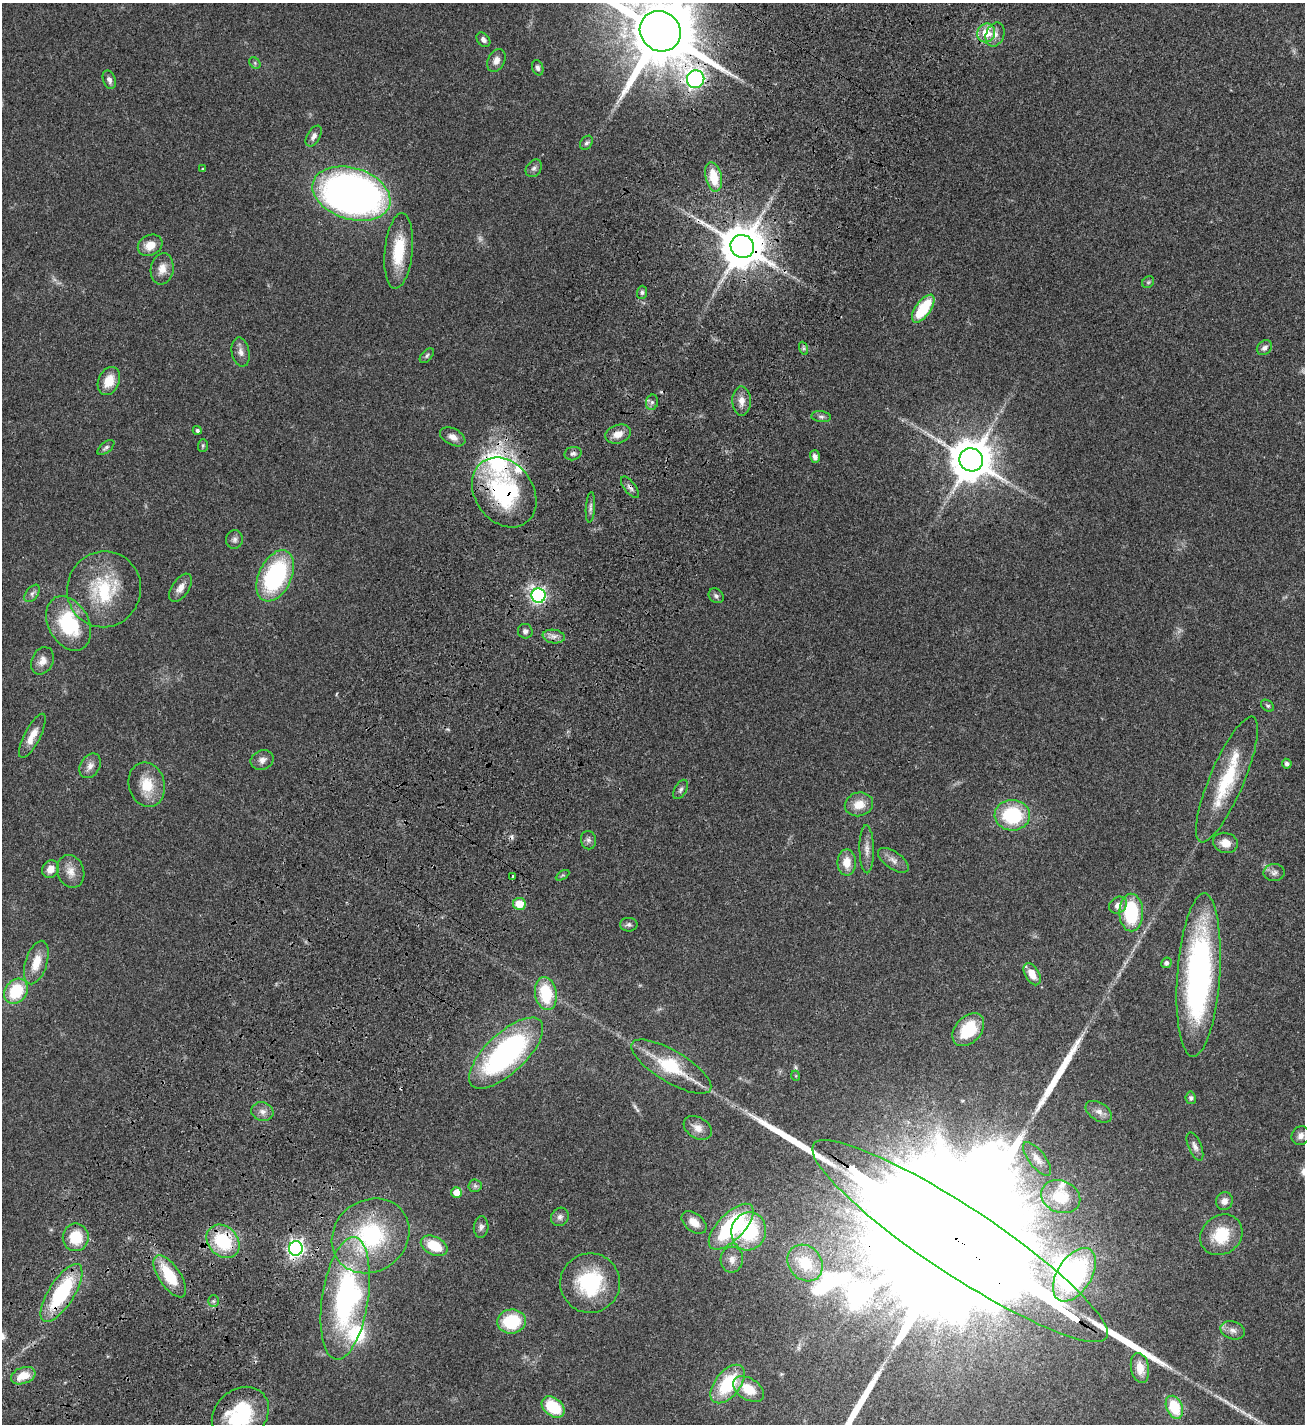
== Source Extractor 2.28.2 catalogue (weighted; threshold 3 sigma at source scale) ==
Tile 7 of 4 x 4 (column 3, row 2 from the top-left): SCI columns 2988-4290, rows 3054-4475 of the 6104 x 6102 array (HDU 1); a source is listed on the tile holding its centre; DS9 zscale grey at full resolution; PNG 1307 x 1426 px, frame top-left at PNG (2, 3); each listed source drawn as its Kron ellipse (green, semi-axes under 4 px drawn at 4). Shown black and unused: <1% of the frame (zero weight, under 3 of 4 exposures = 13% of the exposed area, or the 3 px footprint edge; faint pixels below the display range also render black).
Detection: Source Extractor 2.28.2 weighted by HDU 2 'WHT'; one run over the whole footprint, this tile lists its part. Background 0.0821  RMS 0.0062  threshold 0.0277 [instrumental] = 3 sigma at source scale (4.5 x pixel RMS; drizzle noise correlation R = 1.50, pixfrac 1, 0.05/0.05 arcsec/px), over >= 5 px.
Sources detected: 142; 3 too faint to see at this stretch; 2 inside a brighter object's white glare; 2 cosmic-ray / hot-pixel residue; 5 long thin detections or spike segments (spike, bleed or trail) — neither listed nor drawn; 4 inside a brighter listed object's ellipse — not listed separately; the other 126 listed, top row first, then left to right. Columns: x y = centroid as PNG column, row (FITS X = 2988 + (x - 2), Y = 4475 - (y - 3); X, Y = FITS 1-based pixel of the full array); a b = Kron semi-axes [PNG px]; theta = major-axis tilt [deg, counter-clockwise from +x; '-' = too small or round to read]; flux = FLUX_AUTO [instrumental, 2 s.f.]
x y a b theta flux
660 31 21 19 -42 8400
986 33 9 8 - 13
995 34 12 9 68 3.9
483 40 8 6 -51 2.1
496 60 12 8 64 3.8
255 63 6 5 - 0.98
538 68 8 5 -71 1.9
696 79 9 8 - 240
109 80 10 6 -71 2.4
314 136 11 6 60 2.7
586 143 7 5 55 1.4
534 168 9 7 54 2.1
203 169 4 3 - 0.75
714 177 15 8 -78 15
351 194 40 25 -18 370
150 245 13 10 27 7.1
742 246 12 11 - 2400
399 251 38 14 84 24
162 269 16 11 81 6.1
1148 282 6 5 - 1
642 292 7 5 89 1.3
923 309 16 7 55 27
803 348 7 4 -71 1.1
1264 348 8 6 39 2.5
241 352 15 8 -78 3.4
427 356 9 5 47 1.3
109 381 15 10 65 10
742 401 14 9 -89 5.1
652 402 8 6 76 1.5
821 417 10 5 -5 1.7
197 430 4 4 - 1.5
618 434 13 9 17 5.6
453 437 13 8 -27 4.2
203 445 6 5 - 0.84
106 448 10 5 39 1.6
573 454 8 6 14 1.8
815 457 6 5 - 2.1
971 460 12 11 - 2200
630 487 13 5 -53 2.3
504 492 37 29 -55 73
590 507 15 4 86 1.9
234 540 9 8 - 2.1
275 576 27 16 65 72
180 588 16 8 56 4.5
104 589 38 37 - 42
32 593 10 6 52 2.1
538 596 7 7 - 150
716 596 8 6 -43 2
68 623 29 20 -62 41
525 631 7 7 - 2.2
554 636 11 6 -8 3
42 661 14 10 64 5
1268 706 7 5 -37 1.1
32 736 24 8 63 7.8
262 760 12 9 21 3.5
1287 764 5 4 - 2.1
90 766 13 9 57 4.1
1227 779 68 17 67 38
147 785 22 18 -75 15
681 789 10 6 62 1.9
859 804 14 11 14 8.6
1012 815 18 15 -4 40
588 840 9 7 -79 1.9
1225 843 12 10 -15 6.7
867 849 24 7 -89 4.7
893 860 17 8 -35 3.9
847 862 13 9 -90 8.3
50 869 9 8 - 5.2
71 871 17 13 -69 6.6
1274 872 10 8 3 2.4
563 875 8 3 31 0.72
513 877 3 3 - 1.2
519 904 6 6 - 10
1118 905 9 7 36 3.8
1131 913 19 12 -89 37
629 925 9 7 0 1.7
36 963 22 11 72 11
1166 963 5 5 - 2
1032 974 12 7 -60 7.2
1199 975 82 21 86 170
16 991 13 10 53 26
546 994 16 11 -80 27
968 1030 19 13 48 26
506 1053 47 20 43 130
671 1067 45 15 -31 32
796 1076 5 3 - 0.54
1191 1098 6 5 - 1.2
262 1112 11 9 -14 3.5
1099 1112 14 9 -33 4
698 1128 15 10 -31 5.1
1300 1136 10 8 56 3.1
1195 1146 15 6 -67 2.7
1037 1159 20 8 -52 4.6
475 1186 6 6 - 1.5
456 1192 5 5 - 7.7
1061 1197 20 16 -23 16
1224 1201 9 8 - 3.5
560 1217 9 8 - 2.5
694 1222 14 9 -39 6.4
481 1227 11 7 84 2.1
731 1227 29 13 46 60
749 1231 19 17 75 42
1221 1235 22 19 39 22
370 1236 40 35 38 68
76 1237 14 13 - 18
223 1241 18 14 -47 35
960 1241 175 34 -33 150000
434 1246 14 9 -26 18
296 1248 7 7 - 230
732 1260 13 11 85 4.9
805 1263 19 16 -52 19
1074 1275 30 17 58 89
170 1276 24 10 -56 24
590 1283 30 30 - 44
61 1293 33 13 58 50
345 1298 62 23 81 110
213 1301 6 5 - 1.1
511 1321 14 12 7 28
1233 1330 12 9 -17 3.5
1140 1368 15 9 -80 8.1
23 1376 13 8 20 9.9
728 1384 22 12 51 34
748 1389 17 10 -33 13
553 1407 13 9 -39 23
1174 1407 12 8 -67 19
240 1415 31 25 42 41
Overlapping masked pixels (flux is a lower limit): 12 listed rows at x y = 660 31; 696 79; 742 246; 618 434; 630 487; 504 492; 671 1067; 223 1241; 960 1241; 296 1248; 61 1293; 240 1415
Isophote crosses this tile's border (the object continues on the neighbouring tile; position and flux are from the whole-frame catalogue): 2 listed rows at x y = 660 31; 240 1415